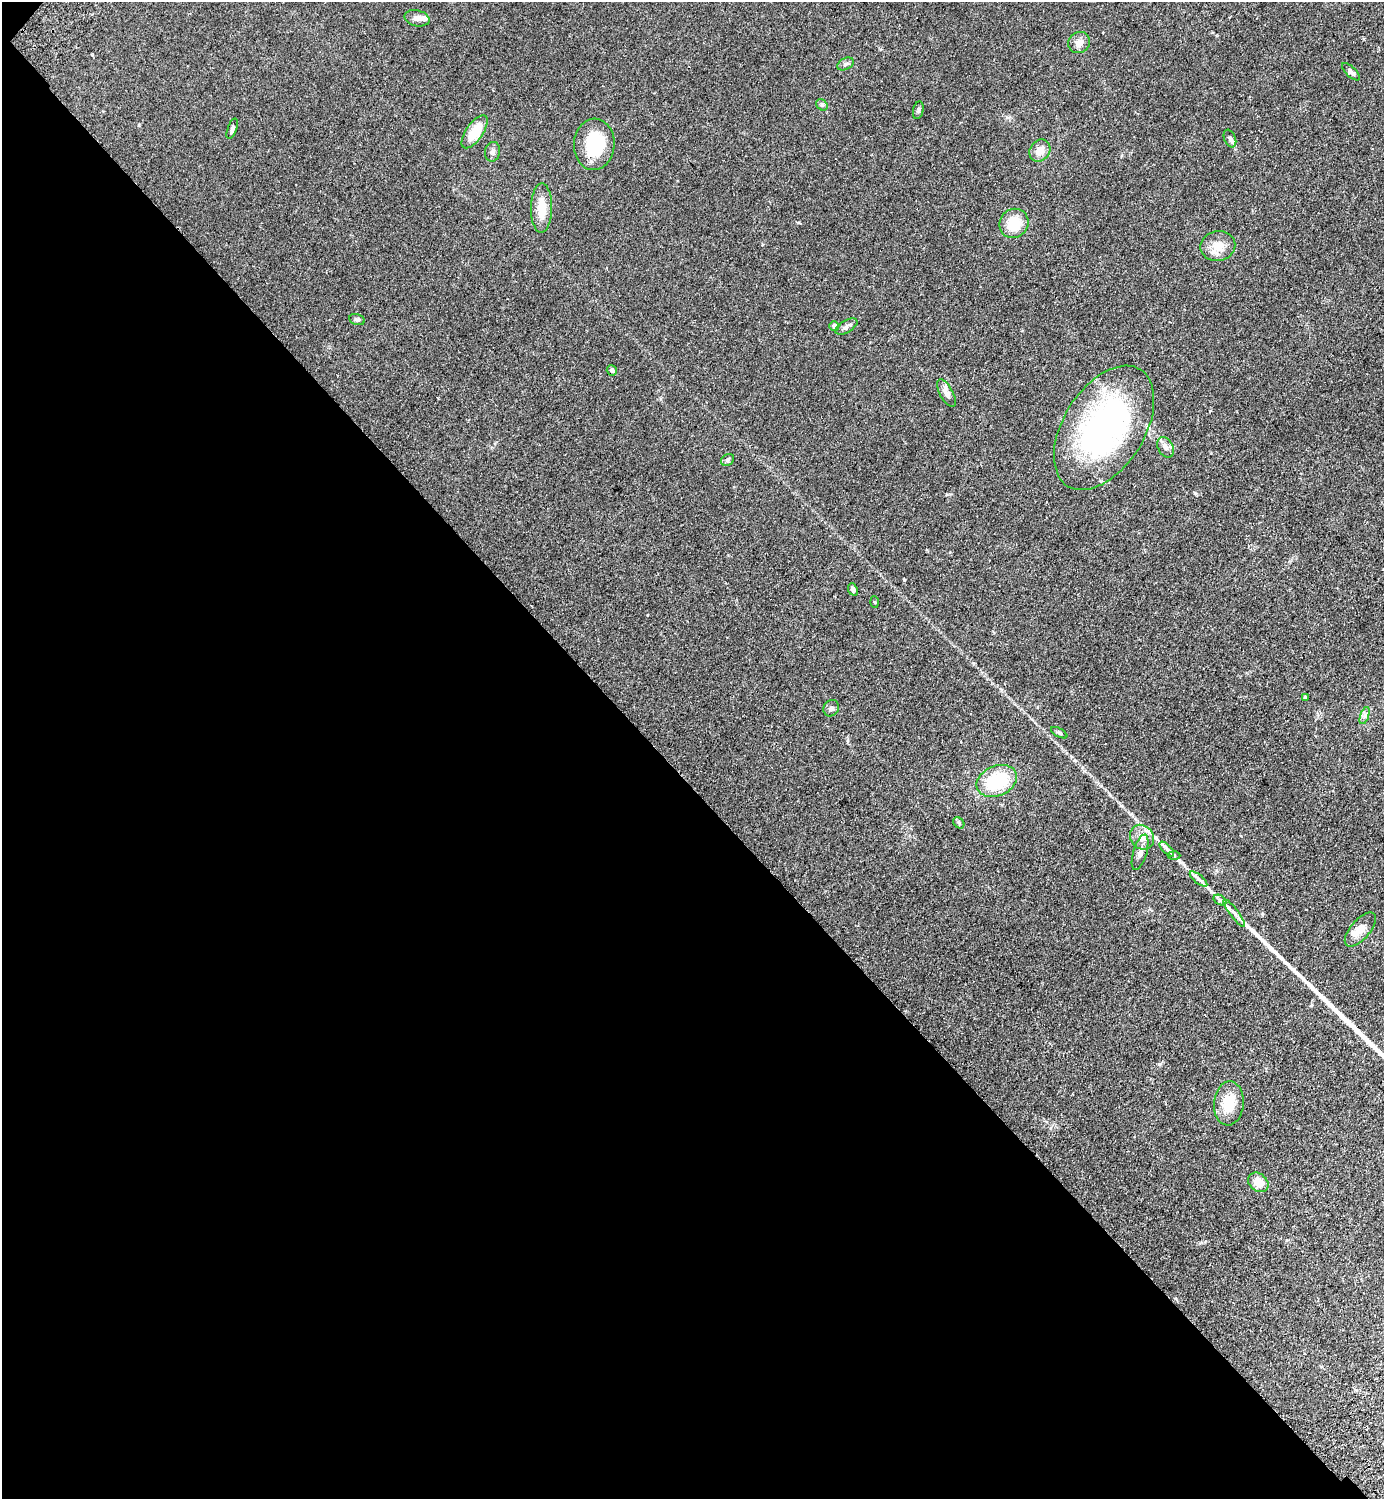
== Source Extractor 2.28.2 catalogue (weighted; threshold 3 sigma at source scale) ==
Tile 9 of 4 x 4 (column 1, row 3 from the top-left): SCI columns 343-1724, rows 1539-3035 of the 6074 x 6069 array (HDU 1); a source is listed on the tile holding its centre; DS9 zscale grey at full resolution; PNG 1386 x 1501 px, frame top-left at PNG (2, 2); each listed source drawn as its Kron ellipse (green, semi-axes under 4 px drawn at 4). Shown black and unused: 48% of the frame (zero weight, under 2 of 3 exposures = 3% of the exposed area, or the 3 px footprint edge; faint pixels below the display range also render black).
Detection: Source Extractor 2.28.2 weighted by HDU 2 'WHT'; one run over the whole footprint, this tile lists its part. Background 0.0793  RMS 0.0085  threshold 0.0385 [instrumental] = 3 sigma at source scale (4.5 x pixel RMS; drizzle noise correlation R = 1.50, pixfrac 1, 0.05/0.05 arcsec/px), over >= 5 px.
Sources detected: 44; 3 inside a brighter listed object's ellipse — not listed separately; the other 41 listed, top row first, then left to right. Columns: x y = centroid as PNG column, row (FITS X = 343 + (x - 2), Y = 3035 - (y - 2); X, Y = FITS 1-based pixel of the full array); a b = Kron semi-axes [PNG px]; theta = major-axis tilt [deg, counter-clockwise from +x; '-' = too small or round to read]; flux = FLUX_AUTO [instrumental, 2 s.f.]
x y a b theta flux
417 18 13 8 -13 4.1
1079 43 11 10 - 5.4
846 64 9 5 27 2
1351 72 11 5 -44 2.4
822 105 6 5 - 1.5
918 110 9 5 78 1.8
232 129 11 4 71 1.9
475 132 19 8 55 20
1230 138 9 5 -67 2.3
594 144 26 20 86 45
1040 151 12 10 53 8
492 152 10 7 81 2.8
542 208 24 10 89 15
1014 223 15 14 - 19
1218 246 17 15 11 12
357 320 8 5 -14 1.6
834 326 5 4 - 4.3
846 326 12 6 31 2.8
612 370 5 5 - 2.2
946 393 15 6 -62 5.7
1104 428 69 40 58 210
1165 447 11 7 -63 3.5
727 460 7 5 35 1.5
853 589 6 4 -68 2.4
875 602 6 4 -87 0.8
1305 697 4 3 - 1.9
831 708 8 7 - 2.5
1365 715 9 4 72 2.1
1059 733 9 4 -29 1.4
997 781 21 15 23 50
959 823 6 4 -48 1.2
1142 837 13 11 -49 8.6
1167 849 9 3 -45 2.2
1140 852 18 6 73 5.1
1174 855 6 4 -2 1.2
1199 879 11 3 -40 2.4
1220 900 7 4 -32 1.6
1234 913 17 3 -53 3.2
1360 930 21 10 49 9
1229 1103 22 15 85 21
1258 1182 11 8 -41 10
Unlisted compact peaks at least as high as the median listed source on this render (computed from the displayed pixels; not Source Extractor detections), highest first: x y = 1195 493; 1159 1064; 139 125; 1121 806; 904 579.